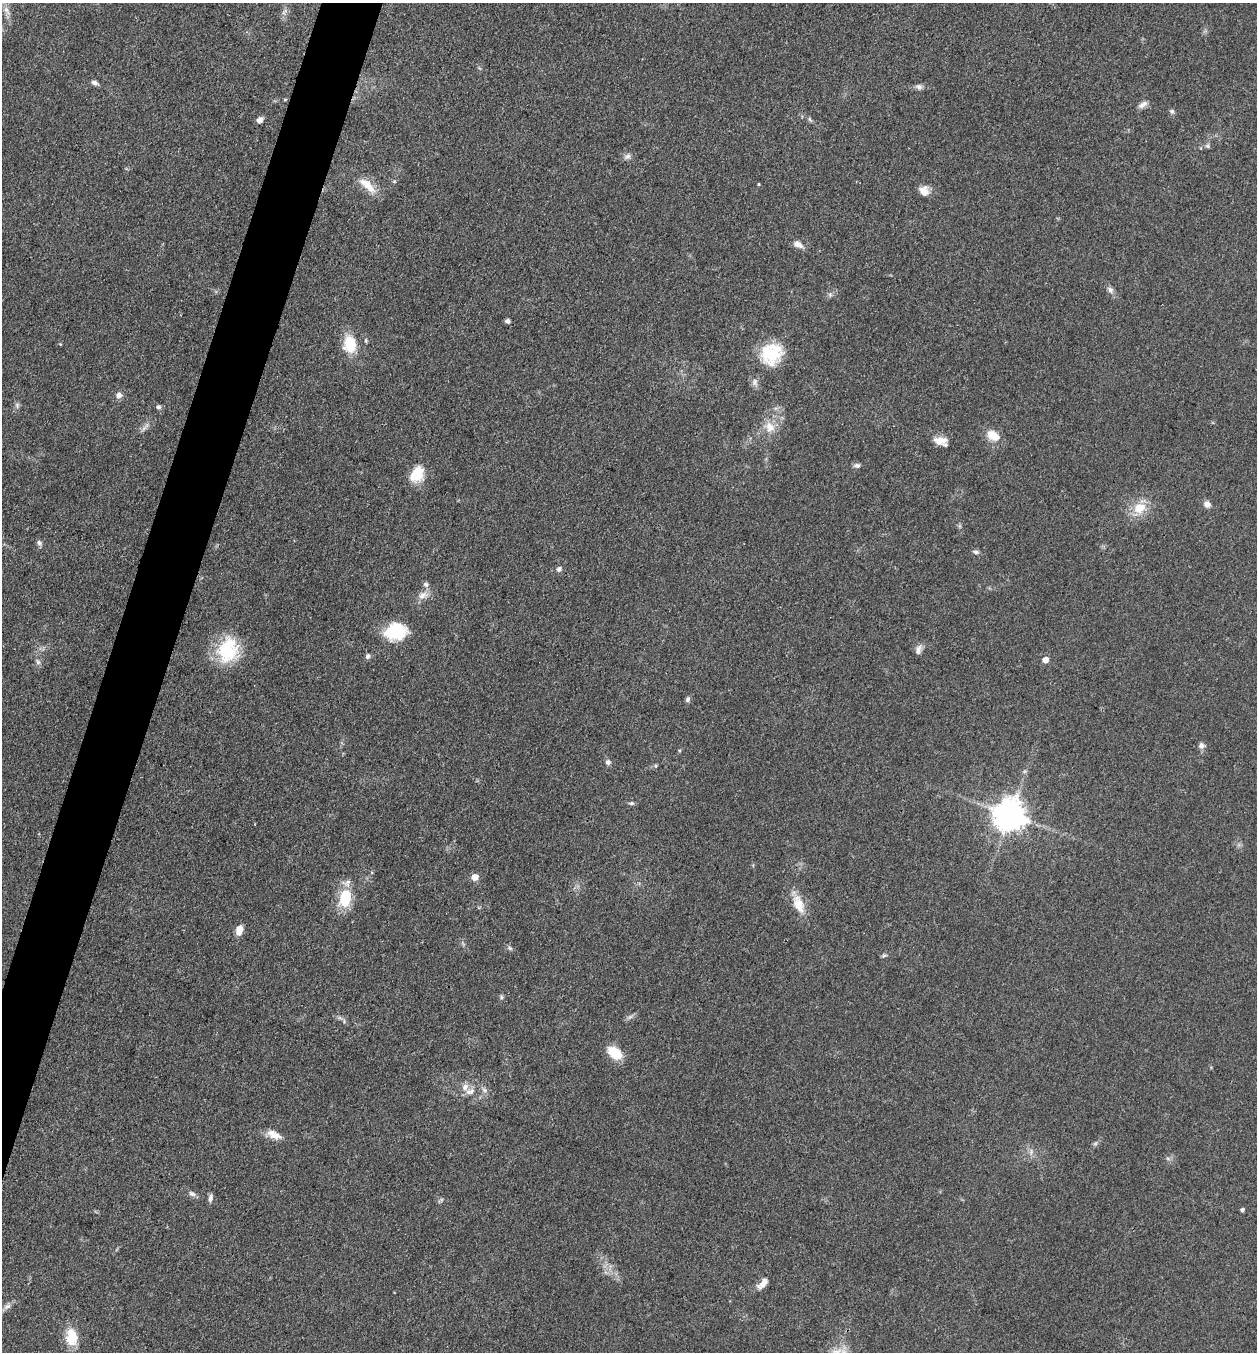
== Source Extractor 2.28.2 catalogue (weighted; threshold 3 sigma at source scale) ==
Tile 7 of 4 x 4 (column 3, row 2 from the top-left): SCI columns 2777-4031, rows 2705-4054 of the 5421 x 5407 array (HDU 1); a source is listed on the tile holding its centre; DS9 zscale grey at full resolution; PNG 1259 x 1354 px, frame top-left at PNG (2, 3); no overlay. Shown black and unused: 4% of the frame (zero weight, under 3 of 4 exposures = <1% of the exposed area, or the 3 px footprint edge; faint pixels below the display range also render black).
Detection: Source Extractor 2.28.2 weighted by HDU 2 'WHT'; one run over the whole footprint, this tile lists its part. Background 0.0928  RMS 0.0064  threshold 0.0289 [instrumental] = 3 sigma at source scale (4.5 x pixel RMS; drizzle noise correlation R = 1.50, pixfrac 1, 0.05/0.05 arcsec/px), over >= 5 px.
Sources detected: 69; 3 inside a brighter listed object's ellipse — not listed separately; the other 66 listed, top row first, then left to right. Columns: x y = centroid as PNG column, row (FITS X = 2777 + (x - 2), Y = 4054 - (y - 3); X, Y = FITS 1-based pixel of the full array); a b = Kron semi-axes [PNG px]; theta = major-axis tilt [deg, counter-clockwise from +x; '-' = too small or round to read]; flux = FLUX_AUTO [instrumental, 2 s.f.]
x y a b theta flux
7 10 13 6 -56 3.6
285 11 7 4 17 1.5
94 83 8 6 -23 2.1
919 87 9 6 -19 2.2
285 99 5 3 - 0.65
1141 105 9 7 29 2.7
1172 111 6 6 - 1.4
810 119 7 4 -45 1.2
260 120 7 5 43 3.2
1208 146 6 4 -71 1.1
627 156 10 6 30 2.3
759 184 4 3 - 0.6
367 185 27 10 -43 11
924 191 11 10 - 6.4
798 244 14 8 -26 4.3
1110 290 9 7 -74 2.2
830 295 6 6 - 1.4
508 321 6 5 - 1.8
60 344 4 3 - 0.55
350 344 17 12 -84 21
771 354 26 24 43 28
755 382 10 7 81 2.7
119 395 7 7 - 3
17 405 8 6 -90 1.7
158 407 6 6 - 1.7
770 427 15 11 -59 8.4
144 428 8 5 45 1.9
993 436 16 10 -32 10
940 441 17 10 -3 7.1
857 465 9 6 1 1.9
417 474 19 14 60 15
1207 504 8 7 - 3.5
1139 508 18 15 27 13
39 543 8 6 -58 1.9
976 552 7 5 -10 1.7
559 569 7 6 - 2.1
426 584 8 7 - 1.9
423 595 16 9 22 5.2
396 632 28 20 10 25
228 650 33 25 72 35
918 650 13 7 76 3.2
368 656 7 6 - 1.8
1046 660 5 5 - 6.3
38 662 8 5 -60 1.7
688 699 7 5 68 1.5
1201 745 8 7 - 2.5
608 762 7 7 - 2
631 803 8 5 -2 1.2
1010 815 9 9 - 1200
475 877 6 5 - 7.2
345 898 23 14 79 22
798 904 26 12 -70 12
239 930 10 7 74 7.1
510 948 7 5 -45 1.3
884 956 8 5 15 1.2
501 997 6 4 -89 1.1
615 1053 16 11 -35 16
485 1090 9 6 -28 2.1
470 1091 14 8 18 5
274 1135 19 9 -25 7
192 1194 11 6 -26 2.2
210 1198 10 5 79 2.4
1242 1210 4 3 - 1.6
763 1283 15 7 48 5.7
7 1306 12 6 22 2.9
71 1338 20 13 -89 17